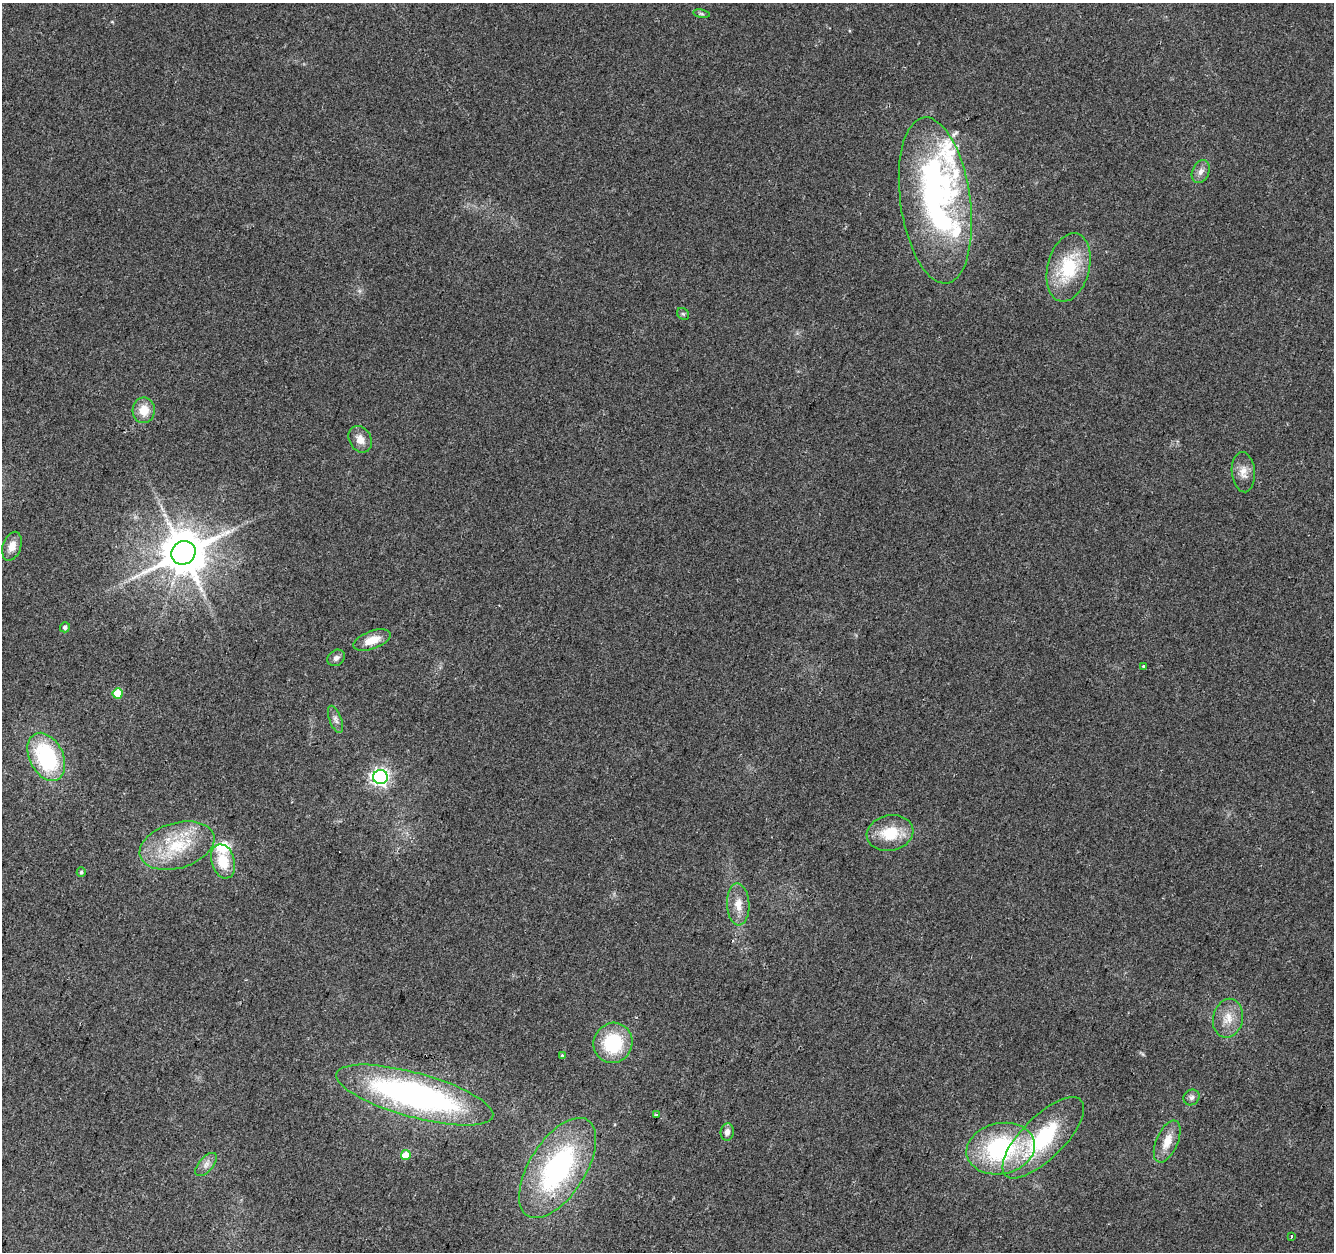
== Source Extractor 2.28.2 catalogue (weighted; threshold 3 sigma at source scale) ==
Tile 7 of 4 x 4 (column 3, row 2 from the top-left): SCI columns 2674-4005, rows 2783-4032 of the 5338 x 5499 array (HDU 1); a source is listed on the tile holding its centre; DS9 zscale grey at full resolution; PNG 1336 x 1254 px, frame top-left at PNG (2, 3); each listed source drawn as its Kron ellipse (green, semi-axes under 4 px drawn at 4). Shown black and unused: <1% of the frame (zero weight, under 2 of 3 exposures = <1% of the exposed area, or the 3 px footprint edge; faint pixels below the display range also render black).
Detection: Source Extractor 2.28.2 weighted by HDU 2 'WHT'; one run over the whole footprint, this tile lists its part. Background 0.0384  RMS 0.0071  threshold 0.0319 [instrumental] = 3 sigma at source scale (4.5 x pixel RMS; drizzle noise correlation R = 1.50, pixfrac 1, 0.0396/0.0396 arcsec/px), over >= 5 px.
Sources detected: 41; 1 inside a brighter object's white glare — neither listed nor drawn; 3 inside a brighter listed object's ellipse — not listed separately; the other 37 listed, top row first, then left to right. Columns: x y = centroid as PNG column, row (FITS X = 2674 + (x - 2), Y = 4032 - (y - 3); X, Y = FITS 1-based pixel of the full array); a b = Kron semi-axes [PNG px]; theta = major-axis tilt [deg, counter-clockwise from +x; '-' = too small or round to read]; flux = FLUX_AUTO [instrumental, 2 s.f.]
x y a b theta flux
701 14 8 4 -9 1.3
1201 171 12 8 67 4.3
935 200 84 35 -82 210
1069 267 35 21 75 41
683 314 7 5 -43 1.3
144 410 13 11 88 11
360 439 14 11 -58 7
1243 472 20 11 -85 7.7
12 546 15 9 71 7.7
183 553 12 11 - 3100
65 627 5 5 - 2.2
372 640 19 9 20 11
336 658 9 7 36 2.9
1143 666 4 3 - 0.69
118 693 5 5 - 23
335 719 14 6 -69 3.2
46 757 25 17 -64 74
380 777 7 7 - 240
890 833 23 17 12 23
177 846 38 22 16 41
223 861 17 11 -74 18
81 872 4 4 - 1.1
738 904 21 11 -87 9.7
1228 1018 20 15 77 12
613 1043 20 19 - 41
562 1055 4 4 - 0.94
415 1095 81 22 -15 240
1191 1097 8 7 - 2.4
656 1115 4 3 - 1.1
727 1132 9 6 83 3.3
1043 1138 53 21 45 65
1167 1141 22 10 66 11
1001 1149 34 25 11 90
406 1155 5 5 - 14
206 1164 14 7 49 4.2
558 1168 56 28 58 130
1291 1236 3 3 - 1.9